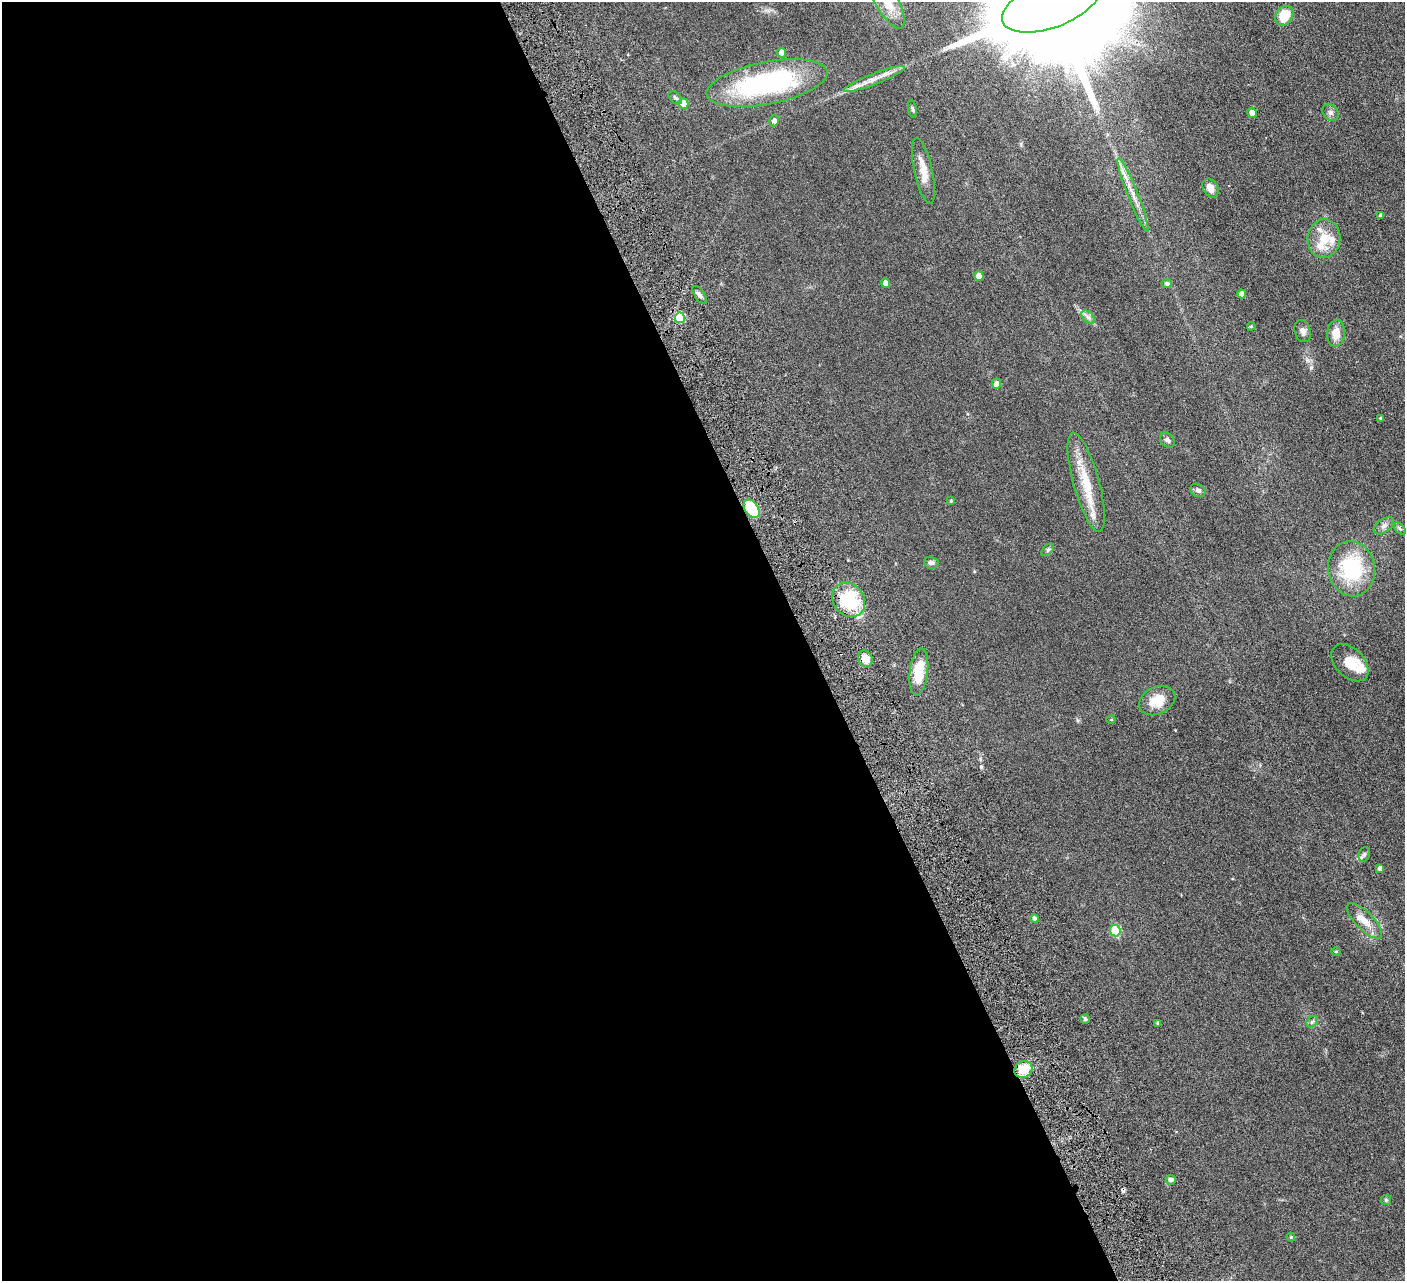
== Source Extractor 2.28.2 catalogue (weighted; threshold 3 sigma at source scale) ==
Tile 9 of 4 x 4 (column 1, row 3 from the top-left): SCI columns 58-1460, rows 1602-2880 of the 5728 x 5631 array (HDU 1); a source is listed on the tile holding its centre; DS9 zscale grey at full resolution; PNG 1407 x 1283 px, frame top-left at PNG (2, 2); each listed source drawn as its Kron ellipse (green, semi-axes under 4 px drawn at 4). Shown black and unused: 57% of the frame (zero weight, under 4 of 8 exposures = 3% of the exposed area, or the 3 px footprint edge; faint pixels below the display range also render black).
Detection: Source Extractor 2.28.2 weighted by HDU 2 'WHT'; one run over the whole footprint, this tile lists its part. Background 0.0566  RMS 0.0062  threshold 0.0255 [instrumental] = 3 sigma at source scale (4.09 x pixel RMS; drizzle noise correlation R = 1.36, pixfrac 0.8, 0.05/0.05 arcsec/px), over >= 5 px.
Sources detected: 64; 1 cosmic-ray / hot-pixel residue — neither listed nor drawn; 5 inside a brighter listed object's ellipse — not listed separately; the other 58 listed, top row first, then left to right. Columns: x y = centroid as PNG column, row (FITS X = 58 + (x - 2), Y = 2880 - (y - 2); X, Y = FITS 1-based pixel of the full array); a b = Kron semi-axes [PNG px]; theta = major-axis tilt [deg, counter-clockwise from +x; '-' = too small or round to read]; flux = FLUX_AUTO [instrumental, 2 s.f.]
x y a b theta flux
887 2 29 11 -61 10
1051 4 51 23 20 44000
1284 16 10 8 57 12
781 53 5 4 - 2.9
874 79 32 5 22 6.3
767 83 61 21 11 91
675 98 8 5 -45 1.1
683 103 5 5 - 6.1
913 109 8 3 -79 0.85
1252 113 5 4 - 3
1330 113 9 7 -47 1.9
774 121 5 5 - 2.1
923 171 33 9 -77 7.4
1210 188 10 7 -59 4.2
1133 195 40 5 -68 7.3
1381 216 4 4 - 1.3
1324 239 19 16 83 11
979 276 5 4 - 5.6
885 283 5 4 - 2.8
1167 284 5 4 - 1.4
1242 294 4 4 - 3.7
700 295 10 4 -56 1.6
1088 317 8 5 -45 1.5
680 318 5 5 - 21
1251 326 4 4 - 0.6
1303 331 11 8 -72 2.4
1336 333 13 9 84 6.1
996 384 5 5 - 2.8
1381 419 3 3 - 0.91
1167 440 8 6 -47 1.6
1086 482 51 13 -75 18
1198 490 8 6 -32 1.5
951 501 4 3 - 0.53
752 509 10 6 -54 23
1384 526 11 6 36 2.2
1400 528 7 4 -45 0.8
1048 550 7 4 44 0.95
931 563 7 6 - 1.3
1352 569 27 23 -79 38
849 600 18 15 -53 33
865 659 8 7 - 6.3
1350 663 22 14 -45 8.9
919 672 24 9 83 14
1157 701 19 13 26 11
1111 720 4 3 - 0.38
1364 854 7 5 70 1.1
1380 868 4 4 - 2.3
1035 919 4 4 - 1.6
1364 921 23 9 -45 6.5
1115 931 6 5 - 24
1336 952 5 3 - 0.49
1085 1019 5 4 - 1.2
1312 1022 6 5 - 0.95
1158 1023 4 4 - 0.84
1023 1070 9 8 - 12
1171 1180 5 5 - 2
1386 1200 5 5 - 0.7
1291 1237 4 4 - 0.6
Overlapping masked pixels (flux is a lower limit): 1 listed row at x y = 849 600
Isophote crosses this tile's border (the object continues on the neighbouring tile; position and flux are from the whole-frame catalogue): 2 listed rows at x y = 887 2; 1051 4